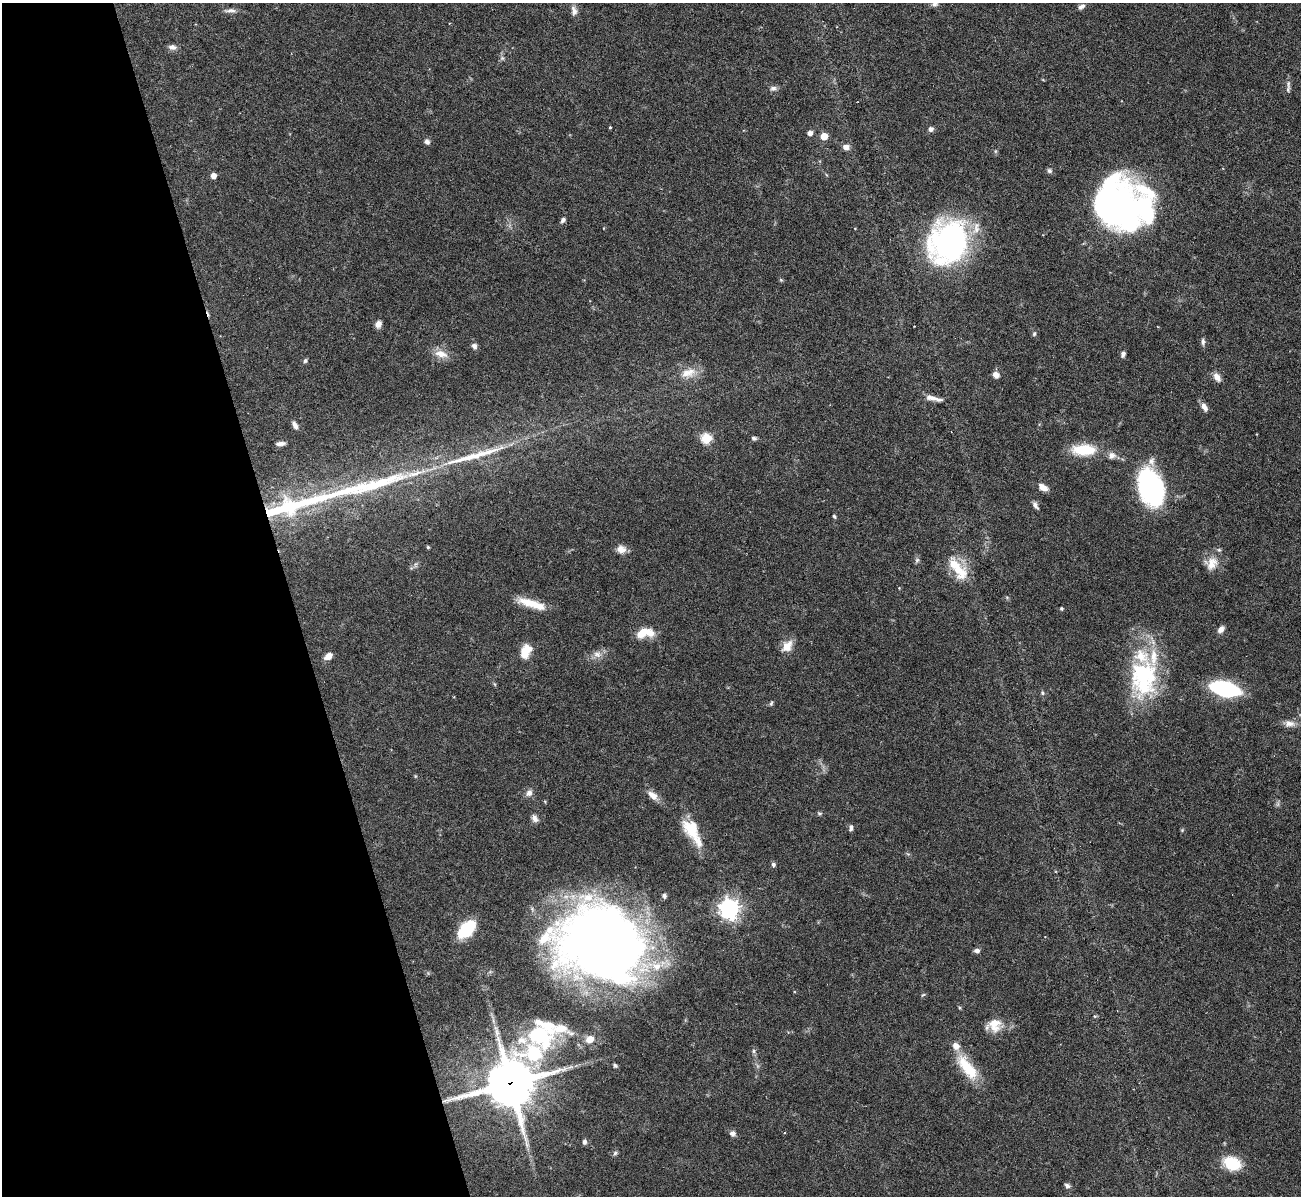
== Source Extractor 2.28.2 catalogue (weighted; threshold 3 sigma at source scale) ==
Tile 5 of 4 x 4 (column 1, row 2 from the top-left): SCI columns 1-1299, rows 2531-3724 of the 5198 x 5182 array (HDU 1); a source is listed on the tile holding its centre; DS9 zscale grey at full resolution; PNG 1303 x 1198 px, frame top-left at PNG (2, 3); no overlay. Shown black and unused: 22% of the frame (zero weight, under 3 of 6 exposures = <1% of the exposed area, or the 3 px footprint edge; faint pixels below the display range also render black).
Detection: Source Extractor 2.28.2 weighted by HDU 2 'WHT'; one run over the whole footprint, this tile lists its part. Background 0.0886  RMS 0.0033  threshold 0.0136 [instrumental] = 3 sigma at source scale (4.09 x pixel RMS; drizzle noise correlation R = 1.36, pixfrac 0.8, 0.05/0.05 arcsec/px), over >= 5 px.
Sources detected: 106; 1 too faint to see at this stretch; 2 inside a brighter object's white glare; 2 long thin detections or spike segments (spike, bleed or trail) — not listed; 15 inside a brighter listed object's ellipse — not listed separately; the other 86 listed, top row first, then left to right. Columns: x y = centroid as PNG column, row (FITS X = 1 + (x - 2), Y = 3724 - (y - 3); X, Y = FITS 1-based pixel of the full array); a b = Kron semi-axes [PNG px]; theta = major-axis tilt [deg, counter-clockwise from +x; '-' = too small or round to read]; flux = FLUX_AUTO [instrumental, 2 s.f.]
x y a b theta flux
935 3 10 8 -88 1.4
1082 6 9 5 37 1.1
230 10 19 5 1 1.3
574 11 14 8 -80 1.7
172 47 11 7 -4 1.3
502 58 5 5 - 0.59
1288 84 13 5 -86 1.2
773 88 10 7 5 1.1
610 127 3 3 - 0.28
931 129 6 6 - 1.1
810 133 5 4 - 1.6
824 136 5 5 - 7.3
427 142 8 6 -54 0.99
846 147 8 7 - 1.7
995 151 6 4 -72 0.41
1049 171 7 6 - 0.76
213 176 5 4 - 2.3
1114 208 54 44 17 110
563 220 7 5 51 0.82
950 242 41 35 63 83
781 280 6 4 -18 0.34
378 324 8 6 70 1.5
1034 334 6 5 - 0.54
1203 342 9 5 -85 0.94
474 346 7 6 - 1.1
441 354 20 10 -15 3.5
1123 354 6 4 70 1.1
305 361 5 5 - 0.66
686 373 15 14 - 4.1
996 375 7 7 - 1.8
1217 377 12 7 -56 1.9
932 398 16 6 -14 2.1
1204 407 12 6 -65 1.6
295 425 9 5 -59 1.4
706 438 5 5 - 21
754 438 6 5 - 0.73
280 444 9 4 4 1.3
1084 450 31 13 0 10
1043 487 10 6 -31 2.7
1151 487 35 21 -70 54
1035 505 10 5 -58 1.1
282 509 56 16 16 30
834 516 5 4 - 0.46
428 547 4 4 - 0.39
621 549 12 10 -13 2.2
917 560 8 5 60 0.66
1211 563 20 17 48 4.8
958 570 33 18 -43 8.9
529 602 32 10 -16 6.4
1061 608 4 4 - 0.39
1221 629 9 6 49 1.5
644 633 21 10 8 6.2
787 646 15 10 50 3.9
525 651 16 10 67 5.4
597 654 11 10 - 2.1
328 656 8 5 34 2.8
1143 674 58 32 -88 37
1225 689 24 10 -14 41
1042 693 6 5 - 0.57
771 703 6 5 - 0.49
1289 723 16 9 -2 2.3
529 793 9 8 - 1.6
653 795 15 8 -39 2.7
819 813 6 5 - 0.53
535 818 10 7 -53 1.5
851 828 8 4 82 0.8
1182 830 5 5 - 0.38
690 831 33 13 -52 8.8
773 864 6 5 - 0.71
664 896 6 5 - 0.87
729 909 7 7 - 180
469 925 24 16 21 8.2
601 943 78 62 -23 340
977 951 7 5 0 1
923 995 6 3 36 0.35
995 1024 17 16 - 5.1
543 1033 117 67 47 92
754 1051 7 4 -90 0.58
615 1066 6 5 - 0.54
967 1068 37 13 -52 11
510 1083 16 16 - 1300
732 1133 8 7 - 1.1
584 1142 7 6 - 0.85
615 1153 6 6 - 0.63
1232 1163 14 10 -22 13
1067 1186 7 6 - 0.87
Overlapping masked pixels (flux is a lower limit): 3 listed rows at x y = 282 509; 543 1033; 510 1083
Isophote crosses this tile's border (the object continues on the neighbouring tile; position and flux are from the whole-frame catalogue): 1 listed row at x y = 935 3